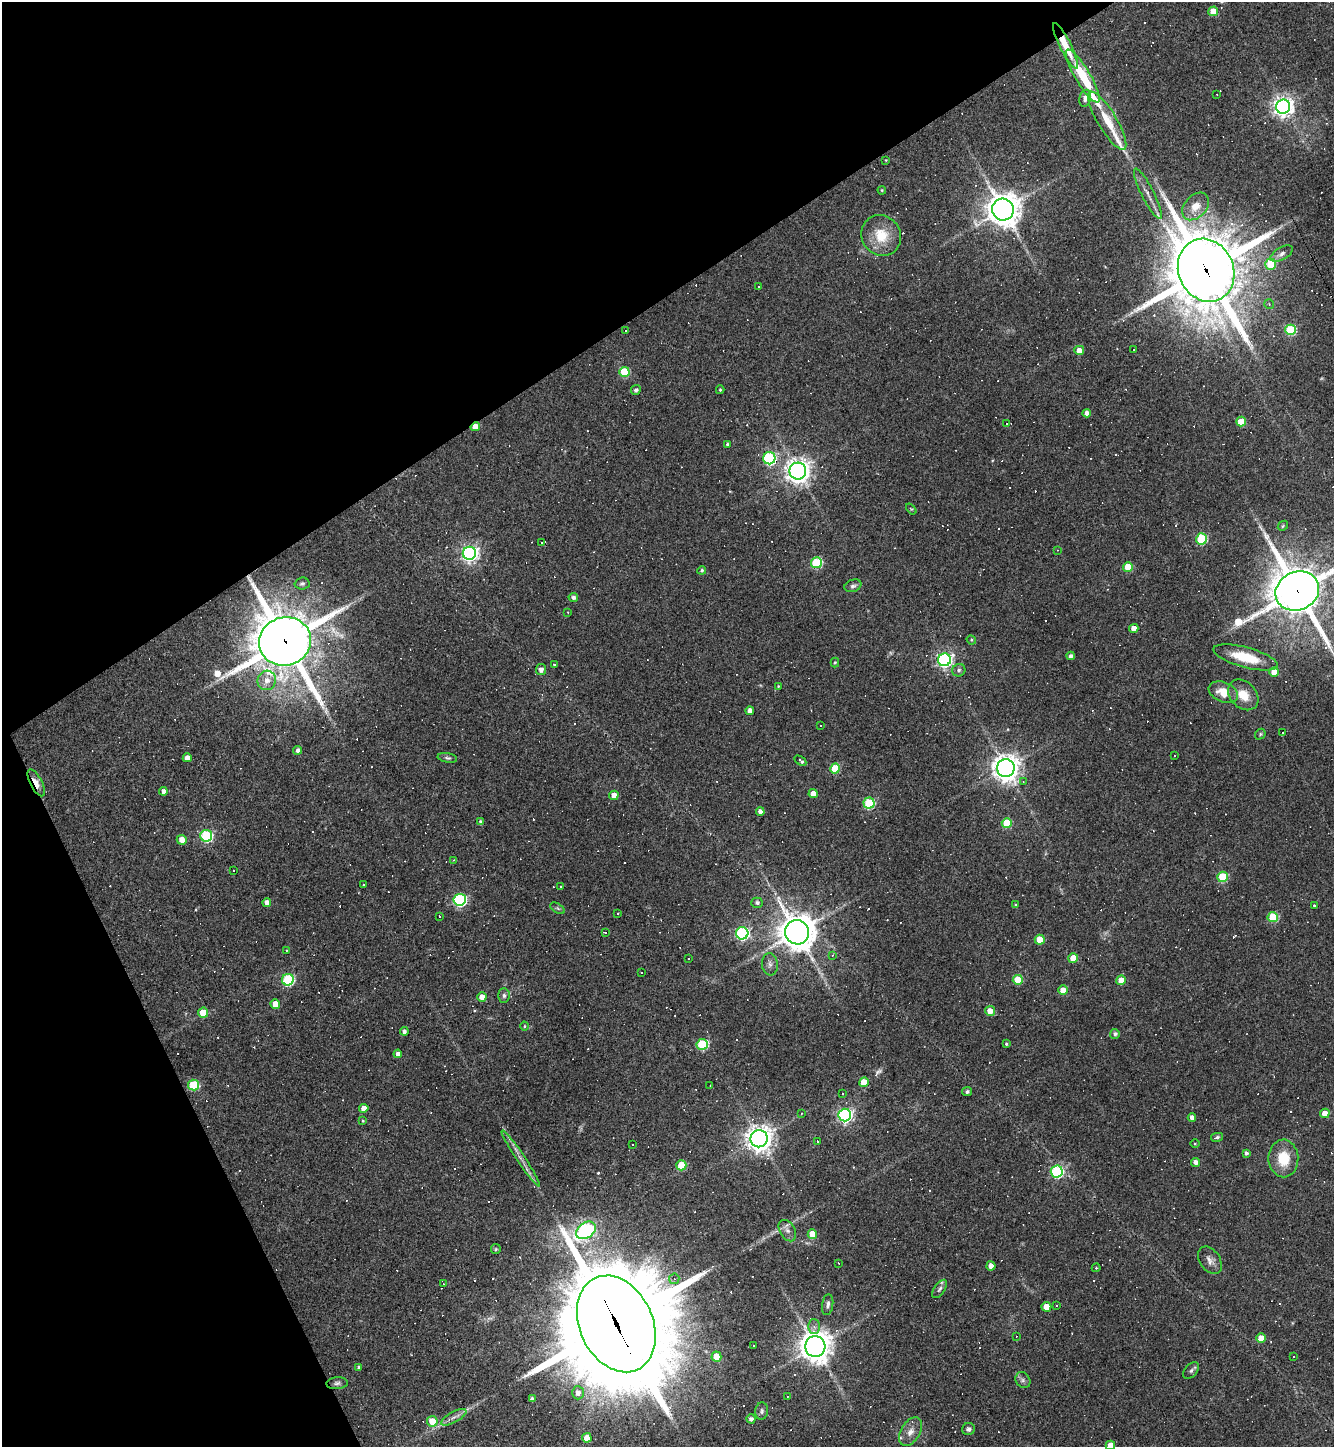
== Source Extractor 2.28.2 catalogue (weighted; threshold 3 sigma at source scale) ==
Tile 5 of 4 x 4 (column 1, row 2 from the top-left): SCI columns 289-1620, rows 2891-4335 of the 5771 x 5780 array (HDU 1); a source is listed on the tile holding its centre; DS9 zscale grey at full resolution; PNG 1336 x 1449 px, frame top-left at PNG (2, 2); each listed source drawn as its Kron ellipse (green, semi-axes under 4 px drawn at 4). Shown black and unused: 28% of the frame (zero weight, under 3 of 4 exposures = <1% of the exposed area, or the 3 px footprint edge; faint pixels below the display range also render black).
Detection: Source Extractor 2.28.2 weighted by HDU 2 'WHT'; one run over the whole footprint, this tile lists its part. Background 0.055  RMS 0.005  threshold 0.0227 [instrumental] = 3 sigma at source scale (4.5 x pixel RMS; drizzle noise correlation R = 1.50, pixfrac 1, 0.05/0.05 arcsec/px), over >= 5 px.
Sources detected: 338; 1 too faint to see at this stretch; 149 cosmic-ray / hot-pixel residue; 1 long thin detection or spike segment (spike, bleed or trail) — neither listed nor drawn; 6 inside a brighter listed object's ellipse — not listed separately; the other 181 listed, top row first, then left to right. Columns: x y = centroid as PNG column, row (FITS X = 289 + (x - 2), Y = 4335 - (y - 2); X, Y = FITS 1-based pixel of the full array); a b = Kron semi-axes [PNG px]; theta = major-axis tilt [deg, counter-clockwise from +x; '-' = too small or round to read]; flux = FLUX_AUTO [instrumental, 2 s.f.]
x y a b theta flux
1213 11 5 5 - 11
1065 46 25 5 -63 15
1083 76 30 7 -59 24
1217 94 3 2 - 0.47
1085 98 8 5 79 3.1
1283 107 7 7 - 310
1107 121 33 9 -59 11
886 160 2 2 - 0.36
882 190 4 3 - 0.55
1148 194 28 6 -63 4.7
1196 206 16 11 48 7.3
1003 210 11 11 - 890
881 235 21 19 -59 14
1282 254 12 6 30 2.1
1271 264 5 5 - 20
1206 270 32 27 -67 3700
758 287 3 2 - 0.74
1269 304 5 5 - 0.75
1290 330 5 5 - 37
625 331 2 2 - 0.32
1079 350 5 4 - 5.5
1134 350 2 2 - 0.34
624 372 5 5 - 27
636 390 5 4 - 1.2
720 390 4 3 - 0.62
1087 413 4 4 - 2.7
1241 422 5 4 - 11
1007 424 3 2 - 0.36
475 427 5 4 - 6.2
727 444 4 3 - 0.83
769 458 6 6 - 65
798 471 8 8 - 440
911 509 6 3 -52 0.51
1283 526 6 4 47 0.68
1201 539 6 5 - 38
541 542 3 3 - 0.82
1057 550 4 3 - 0.43
469 553 6 6 - 190
816 563 5 5 - 38
1128 567 5 5 - 16
702 570 4 4 - 1
302 583 7 6 - 1.1
853 586 9 6 21 1.4
1297 591 22 19 23 2400
573 597 4 4 - 1.6
568 612 3 2 - 0.43
1134 628 4 4 - 5.1
971 640 5 4 - 0.61
285 641 26 24 20 2700
1071 656 4 4 - 1.7
1245 657 33 10 -15 18
944 660 6 6 - 150
835 663 5 4 - 0.54
554 665 4 3 - 0.74
541 669 5 5 - 2.4
959 670 7 6 - 1.2
1274 672 5 4 - 8
267 680 10 9 - 4.2
778 686 3 2 - 0.37
1223 692 15 10 -22 8.8
1243 695 17 13 -46 9
750 711 4 4 - 3.3
821 726 3 2 - 0.39
1282 733 3 3 - 0.67
1260 734 6 4 49 0.72
298 750 4 4 - 1.6
1174 756 2 2 - 0.44
187 758 4 4 - 3.8
447 758 10 5 -9 1.1
800 761 6 3 -34 1.9
835 768 5 5 - 20
1006 768 9 9 - 540
1023 782 3 3 - 0.52
36 783 15 6 -63 5
163 791 4 4 - 3
813 794 4 4 - 4.8
614 795 5 4 - 4.6
869 803 5 5 - 41
760 811 4 4 - 2.4
481 822 4 4 - 1.4
1007 823 5 5 - 20
206 836 6 6 - 58
182 840 5 5 - 4.2
453 860 3 3 - 0.5
233 870 3 2 - 0.58
1223 877 5 5 - 27
364 884 3 3 - 10
561 886 3 3 - 7.4
460 900 6 6 - 76
267 903 4 4 - 3.6
757 903 5 5 - 1.4
1016 905 4 3 - 0.6
1314 905 3 2 - 1.5
557 908 8 4 -31 1
617 914 3 3 - 1.7
439 916 4 3 - 0.71
1273 917 5 5 - 24
797 932 12 12 - 1000
606 933 3 3 - 1.7
742 933 6 6 - 89
1040 940 5 5 - 13
286 950 3 2 - 0.34
833 955 4 3 - 0.87
1073 958 5 5 - 11
689 959 3 3 - 2.1
770 964 11 8 -85 2.2
641 972 3 2 - 0.51
288 980 6 6 - 53
1018 980 5 5 - 17
1121 980 5 4 - 7.9
1063 990 5 4 - 7.1
504 995 7 5 -88 1.3
482 997 4 4 - 4.5
275 1004 5 4 - 6.9
990 1011 5 5 - 5.2
203 1013 5 5 - 13
524 1026 4 3 - 0.48
404 1031 4 4 - 1.4
1115 1034 5 5 - 1.4
702 1044 5 5 - 38
1006 1044 4 3 - 0.69
398 1054 4 4 - 2.6
864 1082 5 5 - 14
193 1085 5 5 - 31
710 1086 2 2 - 0.3
967 1092 5 4 - 1.2
842 1093 2 2 - 0.34
364 1108 5 4 - 5.2
801 1113 3 2 - 0.31
1325 1113 5 4 - 5.6
845 1115 6 6 - 130
1192 1118 4 4 - 2.4
363 1121 4 3 - 0.46
1217 1137 6 4 13 1.2
759 1139 8 8 - 530
818 1141 3 2 - 0.63
632 1144 2 2 - 0.52
1195 1144 4 3 - 0.44
1246 1153 4 4 - 1.2
1283 1158 19 15 -88 14
521 1159 34 3 -56 3.8
1195 1162 4 4 - 2.5
681 1165 5 5 - 18
1057 1171 6 6 - 68
586 1230 11 7 35 80
787 1231 11 7 -59 2.6
812 1234 5 5 - 9.5
496 1249 5 5 - 0.7
1210 1260 15 10 -56 3.3
838 1263 3 2 - 0.28
991 1266 4 4 - 4
1096 1268 4 4 - 0.51
674 1279 5 5 - 0.91
444 1284 3 2 - 0.26
940 1289 11 5 54 1.4
828 1305 10 5 82 1.7
1057 1306 3 2 - 0.44
1046 1307 5 5 - 8.6
616 1324 50 36 -65 13000
814 1327 7 6 - 1.6
1016 1336 2 2 - 0.26
1261 1338 5 5 - 7.9
753 1345 3 2 - 0.53
815 1346 10 10 - 770
716 1356 5 5 - 9.4
1293 1357 3 3 - 3.9
359 1367 3 3 - 1.2
1191 1371 10 6 49 1.3
1023 1380 8 7 - 1.6
337 1383 11 6 3 1.5
578 1393 6 6 - 2.7
787 1396 2 2 - 0.33
532 1399 4 4 - 1.7
762 1411 8 6 82 1.5
454 1417 14 5 28 2.4
751 1419 5 4 - 1.7
432 1421 5 5 - 10
968 1429 6 6 - 1.4
911 1432 16 9 59 4.4
587 1438 5 4 - 6.8
1110 1445 5 4 - 6.6
Overlapping masked pixels (flux is a lower limit): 8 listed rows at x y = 1065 46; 1206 270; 475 427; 769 458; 1297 591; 285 641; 36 783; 616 1324
Isophote crosses this tile's border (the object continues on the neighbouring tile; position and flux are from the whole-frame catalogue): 2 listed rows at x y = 1297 591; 1110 1445